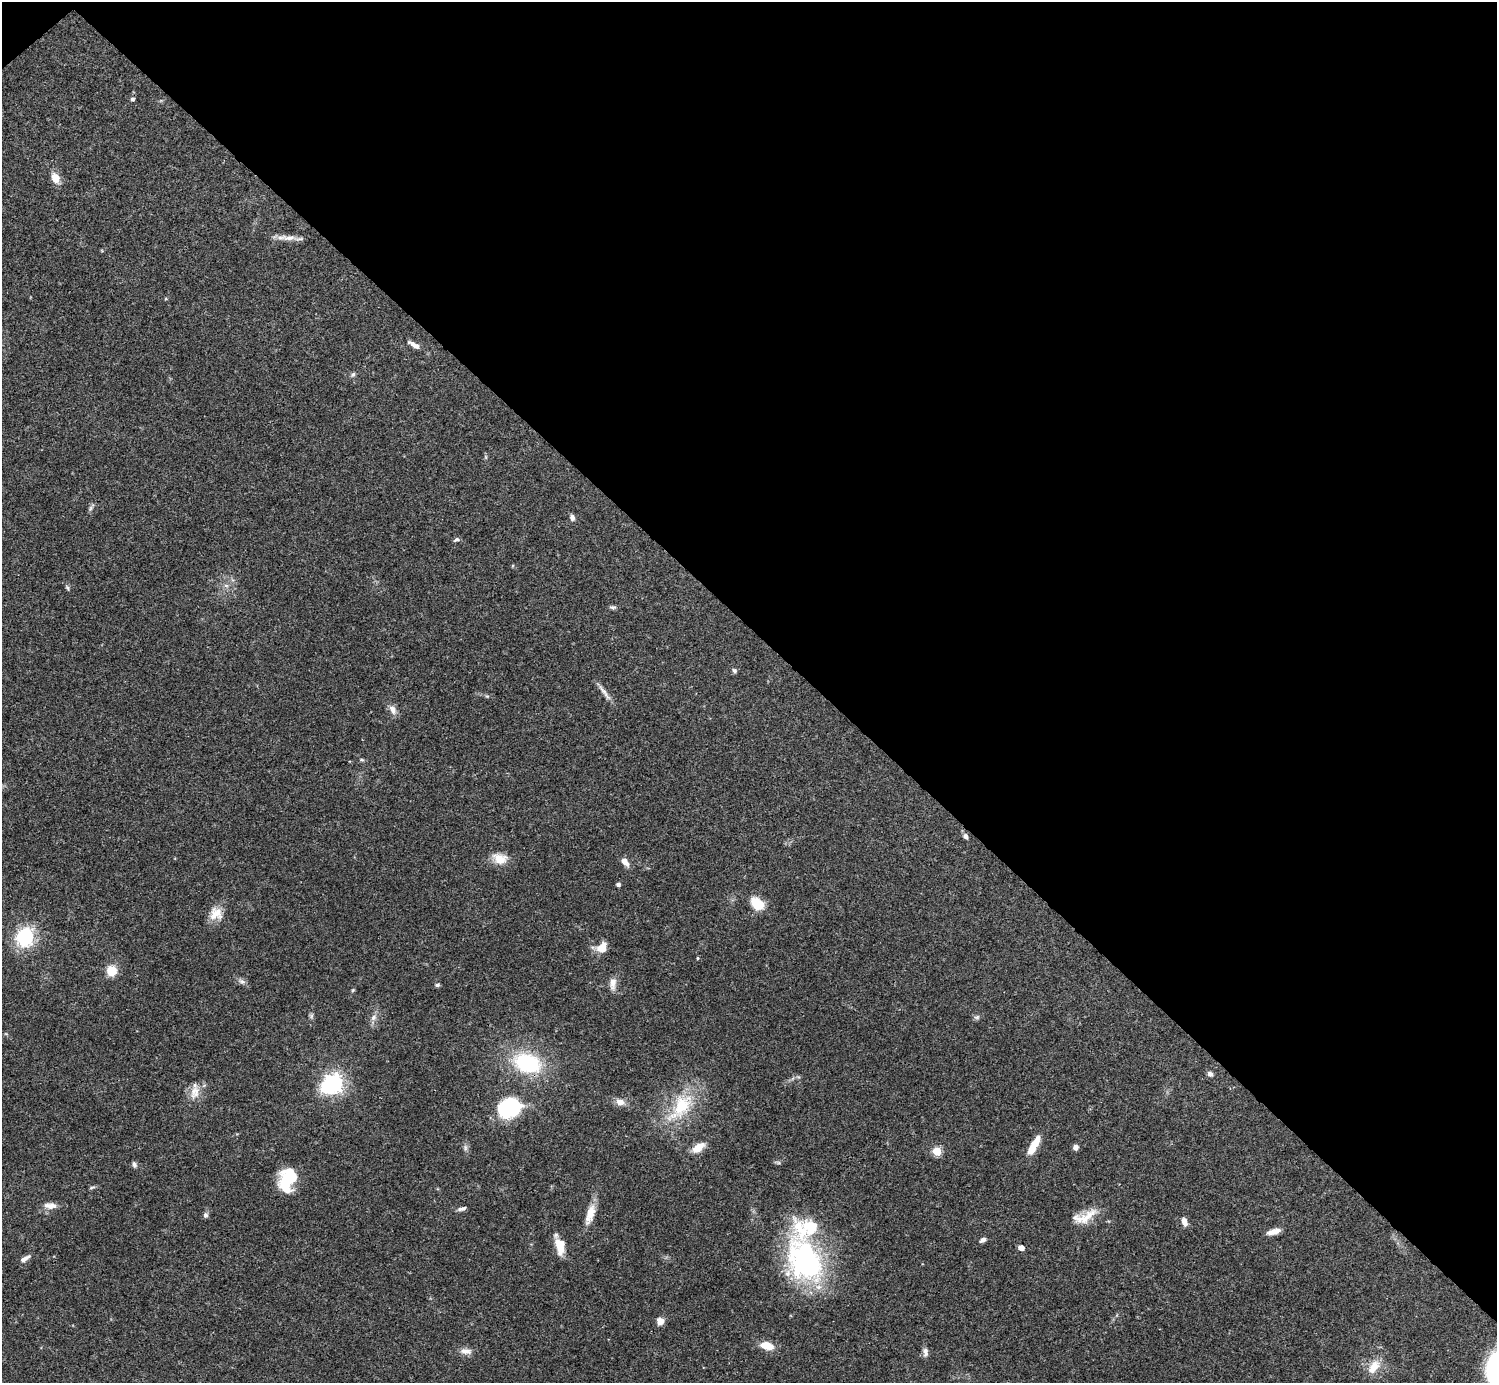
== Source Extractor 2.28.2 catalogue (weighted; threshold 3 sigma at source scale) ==
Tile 3 of 4 x 4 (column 3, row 1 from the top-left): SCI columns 2990-4484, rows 4302-5682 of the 5982 x 5981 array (HDU 1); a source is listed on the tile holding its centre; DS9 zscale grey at full resolution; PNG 1499 x 1385 px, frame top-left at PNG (2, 2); no overlay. Shown black and unused: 46% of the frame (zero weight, under 3 of 4 exposures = <1% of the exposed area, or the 3 px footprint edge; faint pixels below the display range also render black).
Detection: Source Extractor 2.28.2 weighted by HDU 2 'WHT'; one run over the whole footprint, this tile lists its part. Background 0.0412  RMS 0.0027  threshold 0.012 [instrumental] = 3 sigma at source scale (4.5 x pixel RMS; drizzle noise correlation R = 1.50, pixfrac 1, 0.05/0.05 arcsec/px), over >= 5 px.
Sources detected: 69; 2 inside a brighter object's white glare — not listed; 2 inside a brighter listed object's ellipse — not listed separately; the other 65 listed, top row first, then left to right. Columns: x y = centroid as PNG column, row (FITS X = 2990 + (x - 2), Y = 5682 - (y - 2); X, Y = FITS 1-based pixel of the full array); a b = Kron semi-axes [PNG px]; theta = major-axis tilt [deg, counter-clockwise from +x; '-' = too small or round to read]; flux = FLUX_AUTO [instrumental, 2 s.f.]
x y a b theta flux
132 99 5 4 - 0.69
55 178 14 9 -62 2.7
289 238 23 8 0 2.5
414 345 20 6 -29 1.6
353 374 7 6 - 0.58
486 457 7 4 -89 0.37
90 508 9 5 71 0.64
572 517 7 6 - 0.95
456 539 8 4 20 0.57
226 585 7 4 -1 0.6
67 588 10 4 -66 0.48
612 607 10 5 -5 0.56
734 671 7 5 -42 0.62
604 692 29 5 -53 1.7
393 709 14 9 -61 1.7
362 760 6 3 -19 0.35
965 836 7 5 -65 0.89
500 859 19 13 -14 4.1
625 862 10 6 -49 2
618 884 5 4 - 0.62
757 903 15 10 -39 6.3
216 914 17 17 - 4
25 937 8 7 - 61
602 947 12 9 51 3.8
698 958 4 3 - 0.29
112 971 11 10 - 4.8
242 981 10 6 -22 1
613 983 17 8 88 2.1
437 985 6 4 1 0.51
353 990 5 4 - 0.31
311 1016 7 6 - 0.52
374 1017 10 7 58 1.3
977 1017 8 6 13 0.64
527 1063 29 20 -18 24
1210 1074 7 5 -42 1
333 1083 7 6 - 150
195 1092 21 13 77 3.4
620 1102 13 9 -19 1.9
681 1107 51 23 52 16
508 1109 25 21 7 18
1034 1145 23 8 58 4.9
1075 1147 6 5 - 1.3
465 1148 8 6 -89 0.78
698 1148 16 8 36 3.5
937 1151 5 5 - 14
134 1165 9 5 -72 0.66
287 1179 24 15 75 13
92 1187 9 3 15 0.46
50 1206 17 8 -2 2.2
462 1209 12 5 15 0.81
590 1214 26 9 73 4.2
205 1215 7 5 68 0.8
1084 1217 34 13 22 5.4
1184 1221 9 5 -66 2
1274 1232 15 6 15 2.1
983 1240 8 5 37 0.98
560 1245 18 10 -82 4.9
1021 1248 5 4 - 2.2
25 1258 14 5 31 1.2
804 1260 57 40 -64 49
660 1321 8 7 - 2
767 1346 15 8 -12 4.4
466 1351 16 8 -5 1.9
925 1352 12 7 -86 1.1
1374 1367 24 12 53 4.2